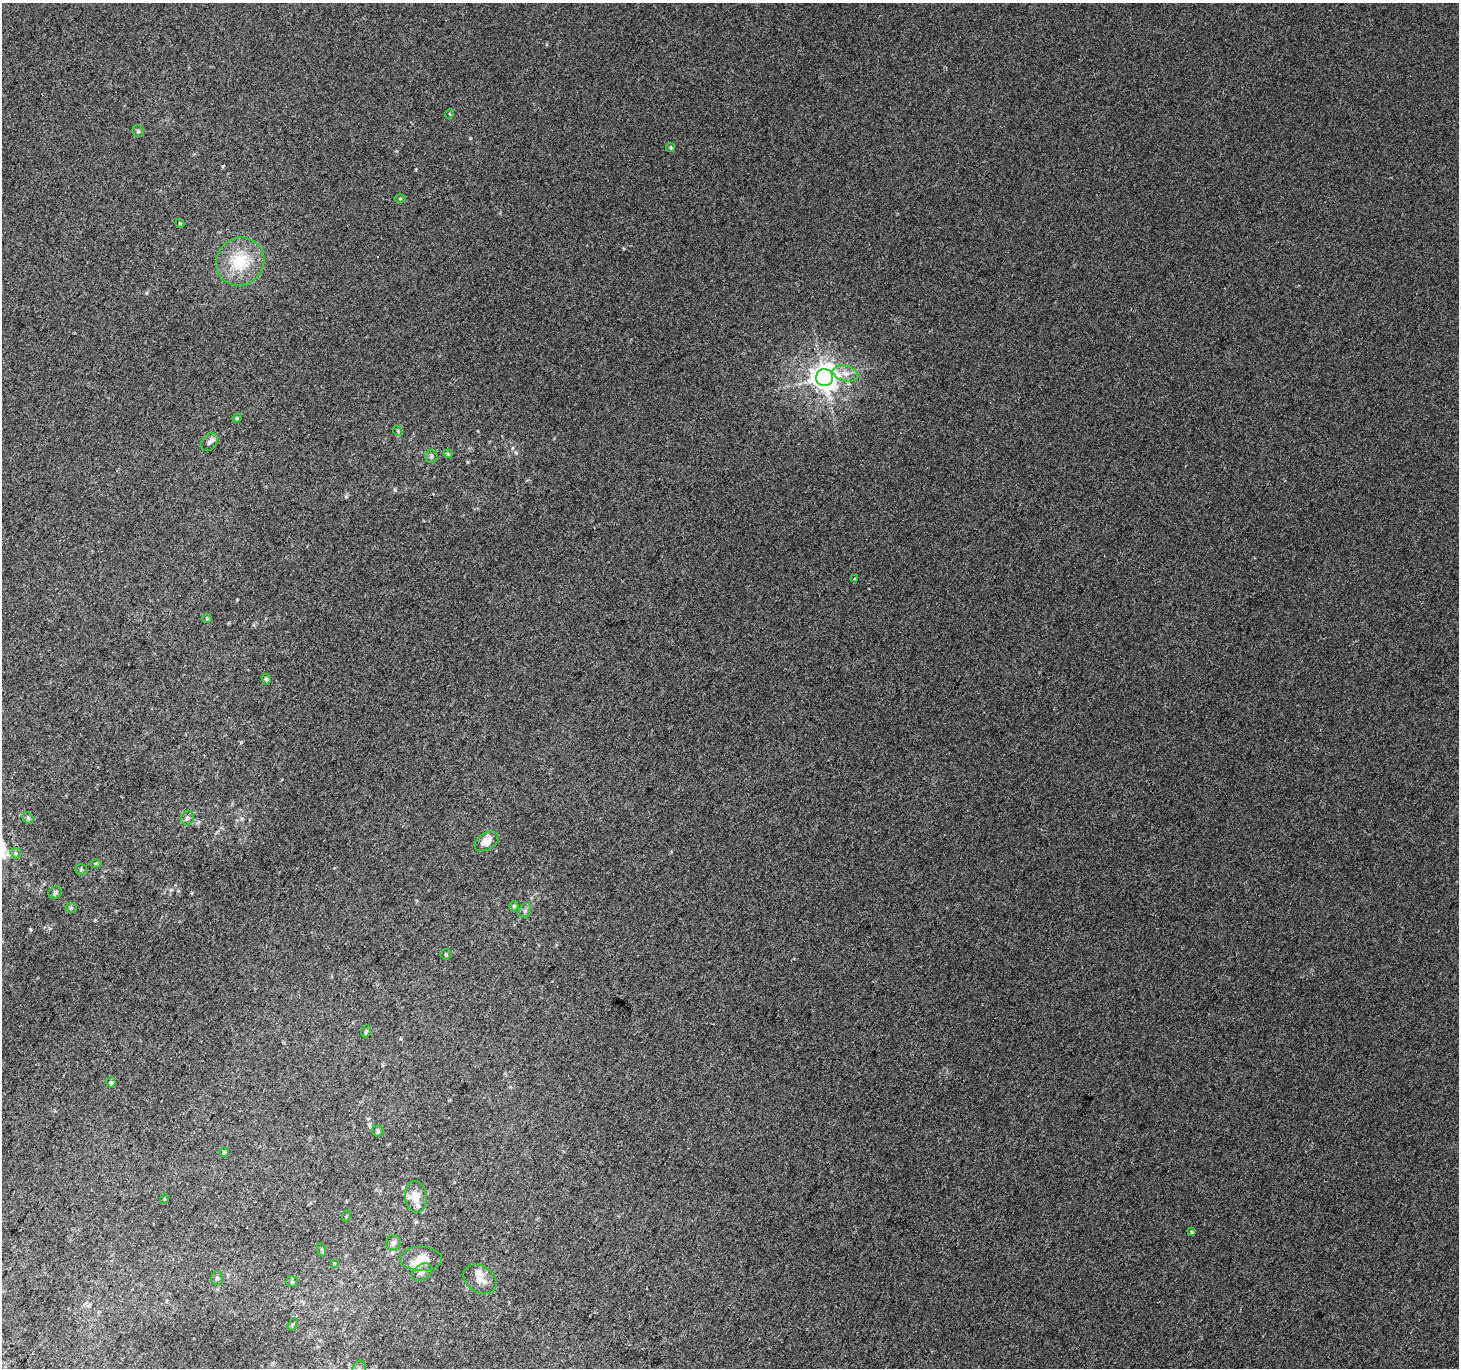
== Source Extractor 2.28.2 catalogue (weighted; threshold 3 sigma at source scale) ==
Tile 7 of 4 x 4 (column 3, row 2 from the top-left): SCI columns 2948-4404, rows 3030-4395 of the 5886 x 5993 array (HDU 1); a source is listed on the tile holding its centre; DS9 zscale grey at full resolution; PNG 1461 x 1370 px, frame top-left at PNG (2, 3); each listed source drawn as its Kron ellipse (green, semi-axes under 4 px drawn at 4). Shown black and unused: <1% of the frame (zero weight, under 2 of 3 exposures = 2% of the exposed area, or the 3 px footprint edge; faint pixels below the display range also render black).
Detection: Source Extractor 2.28.2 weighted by HDU 2 'WHT'; one run over the whole footprint, this tile lists its part. Background 0.00674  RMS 0.007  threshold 0.0315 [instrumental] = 3 sigma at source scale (4.5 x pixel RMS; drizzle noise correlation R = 1.50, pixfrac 1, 0.0396/0.0396 arcsec/px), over >= 5 px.
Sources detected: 49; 1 inside a brighter object's white glare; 1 cosmic-ray / hot-pixel residue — neither listed nor drawn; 2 inside a brighter listed object's ellipse — not listed separately; the other 45 listed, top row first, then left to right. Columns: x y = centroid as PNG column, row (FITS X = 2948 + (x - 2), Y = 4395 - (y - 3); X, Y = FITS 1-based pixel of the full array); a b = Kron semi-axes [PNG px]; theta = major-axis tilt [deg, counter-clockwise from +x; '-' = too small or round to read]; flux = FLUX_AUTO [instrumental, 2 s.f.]
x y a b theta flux
450 114 5 3 - 0.69
138 131 6 5 - 1.2
671 147 4 4 - 0.98
400 198 5 3 - 0.68
180 223 4 4 - 0.59
240 262 25 23 43 28
845 374 13 7 -15 5.3
825 378 8 8 - 730
237 418 4 4 - 0.96
398 431 6 4 -48 0.93
209 442 10 7 50 2.9
448 454 4 4 - 0.68
431 456 7 6 - 1.4
854 579 3 3 - 0.91
207 618 5 4 - 0.78
266 679 5 4 - 1.4
28 818 6 5 - 1.2
187 818 7 6 - 2
487 841 13 8 32 7.8
16 853 6 5 - 1.1
96 863 6 3 1 0.82
81 869 5 5 - 1.1
55 892 7 6 - 1.6
514 906 5 4 - 1.1
71 908 5 5 - 1.1
525 910 8 6 70 1.9
446 954 5 5 - 0.83
366 1031 6 4 69 1.1
111 1083 5 4 - 1.3
378 1131 5 5 - 1.2
224 1152 5 4 - 0.84
416 1197 16 10 -84 7.9
164 1199 5 3 - 0.61
346 1216 5 3 - 0.63
1192 1232 3 3 - 1.7
393 1243 8 7 - 3
322 1250 7 4 -71 1.1
421 1259 21 12 -2 13
334 1263 4 4 - 0.67
422 1272 11 7 35 3.1
217 1278 7 5 88 1.5
480 1279 18 13 -34 6.7
292 1282 6 5 - 1.2
293 1324 6 4 59 0.94
359 1368 8 6 70 2.5
Isophote crosses this tile's border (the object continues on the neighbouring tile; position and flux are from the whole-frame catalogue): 1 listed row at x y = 359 1368
Unlisted compact peaks at least as high as the median listed source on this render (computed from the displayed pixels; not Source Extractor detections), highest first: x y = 516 453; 395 490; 241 742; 223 166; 346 496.